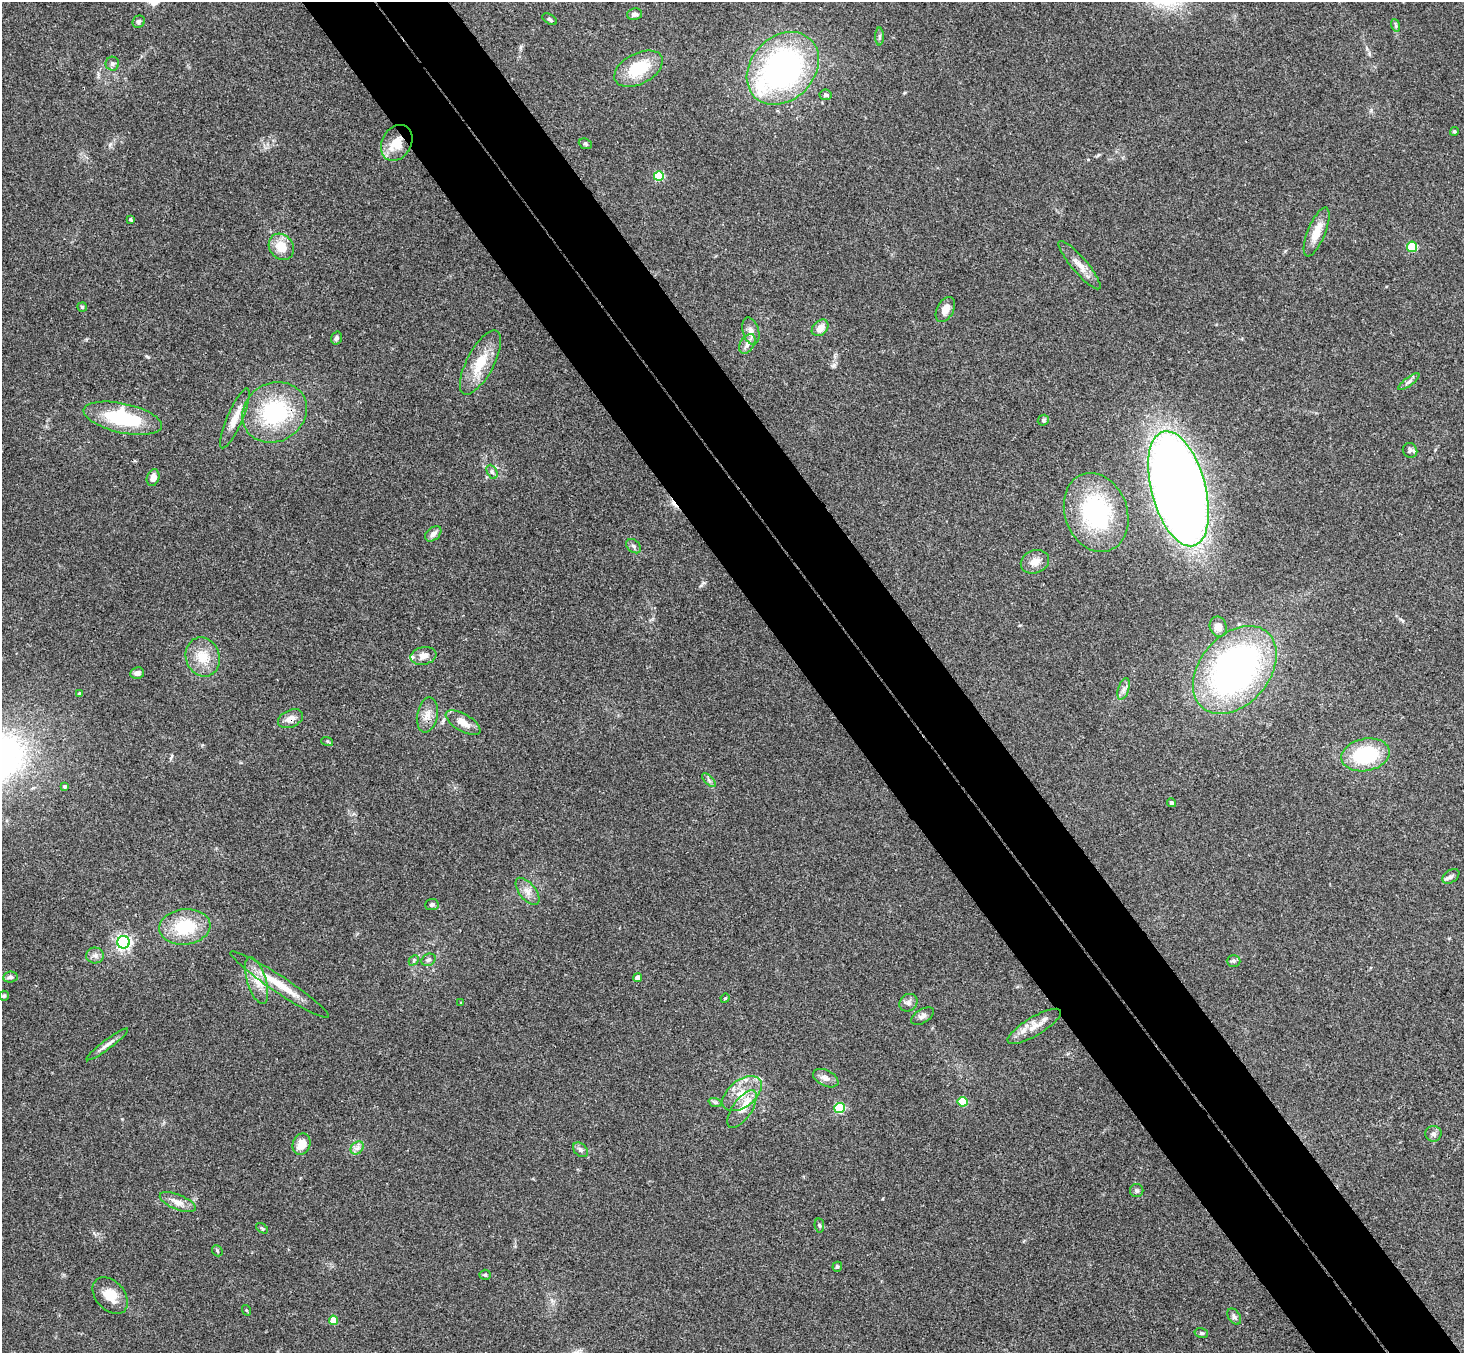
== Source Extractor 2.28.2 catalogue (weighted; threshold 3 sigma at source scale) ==
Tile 6 of 4 x 4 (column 2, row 2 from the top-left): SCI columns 1516-2977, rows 3034-4384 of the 5950 x 5930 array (HDU 1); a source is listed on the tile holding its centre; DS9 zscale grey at full resolution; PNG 1466 x 1355 px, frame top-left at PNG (2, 2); each listed source drawn as its Kron ellipse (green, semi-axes under 4 px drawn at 4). Shown black and unused: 10% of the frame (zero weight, under 3 of 4 exposures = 6% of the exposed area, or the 3 px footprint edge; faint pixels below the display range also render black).
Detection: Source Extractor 2.28.2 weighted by HDU 2 'WHT'; one run over the whole footprint, this tile lists its part. Background 0.153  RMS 0.0072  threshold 0.0324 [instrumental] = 3 sigma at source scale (4.5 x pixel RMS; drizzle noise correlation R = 1.50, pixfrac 1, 0.05/0.05 arcsec/px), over >= 5 px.
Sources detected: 99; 1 cosmic-ray / hot-pixel residue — neither listed nor drawn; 3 inside a brighter listed object's ellipse — not listed separately; the other 95 listed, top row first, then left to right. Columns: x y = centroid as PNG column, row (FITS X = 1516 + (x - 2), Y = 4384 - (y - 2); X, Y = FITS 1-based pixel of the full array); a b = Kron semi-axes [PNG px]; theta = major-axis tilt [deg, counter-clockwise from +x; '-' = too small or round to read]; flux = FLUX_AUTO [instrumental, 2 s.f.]
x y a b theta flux
634 14 7 5 13 2.4
549 19 8 4 -30 1.6
139 22 6 6 - 1.8
1395 25 6 4 -71 1.2
880 37 9 4 90 1.5
112 64 7 6 - 1.8
783 68 40 31 46 200
639 69 26 15 28 30
826 95 6 5 - 1.8
1454 131 4 4 - 0.85
397 143 19 14 59 15
585 144 7 5 -22 1.2
659 176 5 5 - 36
131 220 4 3 - 0.94
1317 232 26 9 68 11
281 247 14 12 -53 13
1412 247 5 5 - 38
1079 265 31 7 -50 7.5
82 307 4 4 - 1.1
945 309 13 8 62 6.3
820 328 9 7 43 6.7
751 331 14 8 -74 4.6
336 338 6 5 - 1.6
747 344 11 7 57 3.7
480 363 35 13 62 21
1409 382 13 4 36 2.2
275 412 33 29 31 64
123 418 40 14 -12 49
235 418 32 7 67 9.1
1043 420 6 5 - 1.2
1410 450 7 7 - 1.8
492 472 7 5 -63 1.6
153 478 8 6 71 5.4
1178 489 59 27 -75 1000
1096 512 40 31 -70 74
433 534 9 6 41 3.5
634 546 8 6 -42 1.9
1035 562 14 11 23 6.6
1218 627 10 8 -71 5.5
423 656 13 8 11 5
203 657 20 16 -71 15
1235 670 50 34 49 270
137 673 7 6 - 3.1
1124 689 11 5 72 3
79 693 3 3 - 0.68
427 715 18 10 79 6.9
290 719 13 8 24 5.5
463 723 19 8 -30 8
327 741 6 4 -19 0.84
1365 755 24 16 11 48
709 780 9 3 -45 1.4
65 786 4 4 - 1.3
1172 803 5 4 - 1.2
1451 876 9 6 35 2.3
527 891 16 8 -52 5.6
432 905 6 5 - 1.7
185 927 25 17 6 32
123 942 6 6 - 190
95 955 9 8 - 3
414 960 6 4 46 1.1
428 960 7 5 30 1.7
1234 961 7 6 - 1.4
10 977 7 5 6 1.8
637 978 4 4 - 3.7
257 981 24 9 -73 10
280 985 59 8 -33 19
4 996 5 5 - 1.1
725 998 5 4 - 0.85
461 1003 4 3 - 0.64
908 1003 10 8 40 2.9
922 1016 12 6 31 2.8
1034 1026 30 9 31 10
107 1044 25 4 37 4.3
826 1078 13 8 -27 4.2
742 1094 23 13 38 17
715 1102 7 4 -18 1.2
963 1102 5 5 - 29
839 1108 5 5 - 54
742 1109 22 9 56 9.5
1433 1134 8 8 - 2.3
301 1144 11 8 67 9
357 1148 7 5 44 2.7
580 1150 8 6 -41 2.2
1137 1190 7 6 - 1.6
178 1202 19 7 -22 6.3
819 1225 7 4 -83 1.2
262 1228 7 3 -36 0.9
217 1251 6 5 - 1.1
837 1267 5 4 - 1.2
485 1275 5 5 - 0.94
110 1296 21 14 -48 13
246 1310 5 3 - 0.68
1234 1317 9 6 -57 2
333 1320 4 4 - 15
1201 1333 7 5 -15 1.4
Overlapping masked pixels (flux is a lower limit): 2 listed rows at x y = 397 143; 290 719
Unlisted compact peaks at least as high as the median listed source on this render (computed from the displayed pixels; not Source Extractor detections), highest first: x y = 834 365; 148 357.